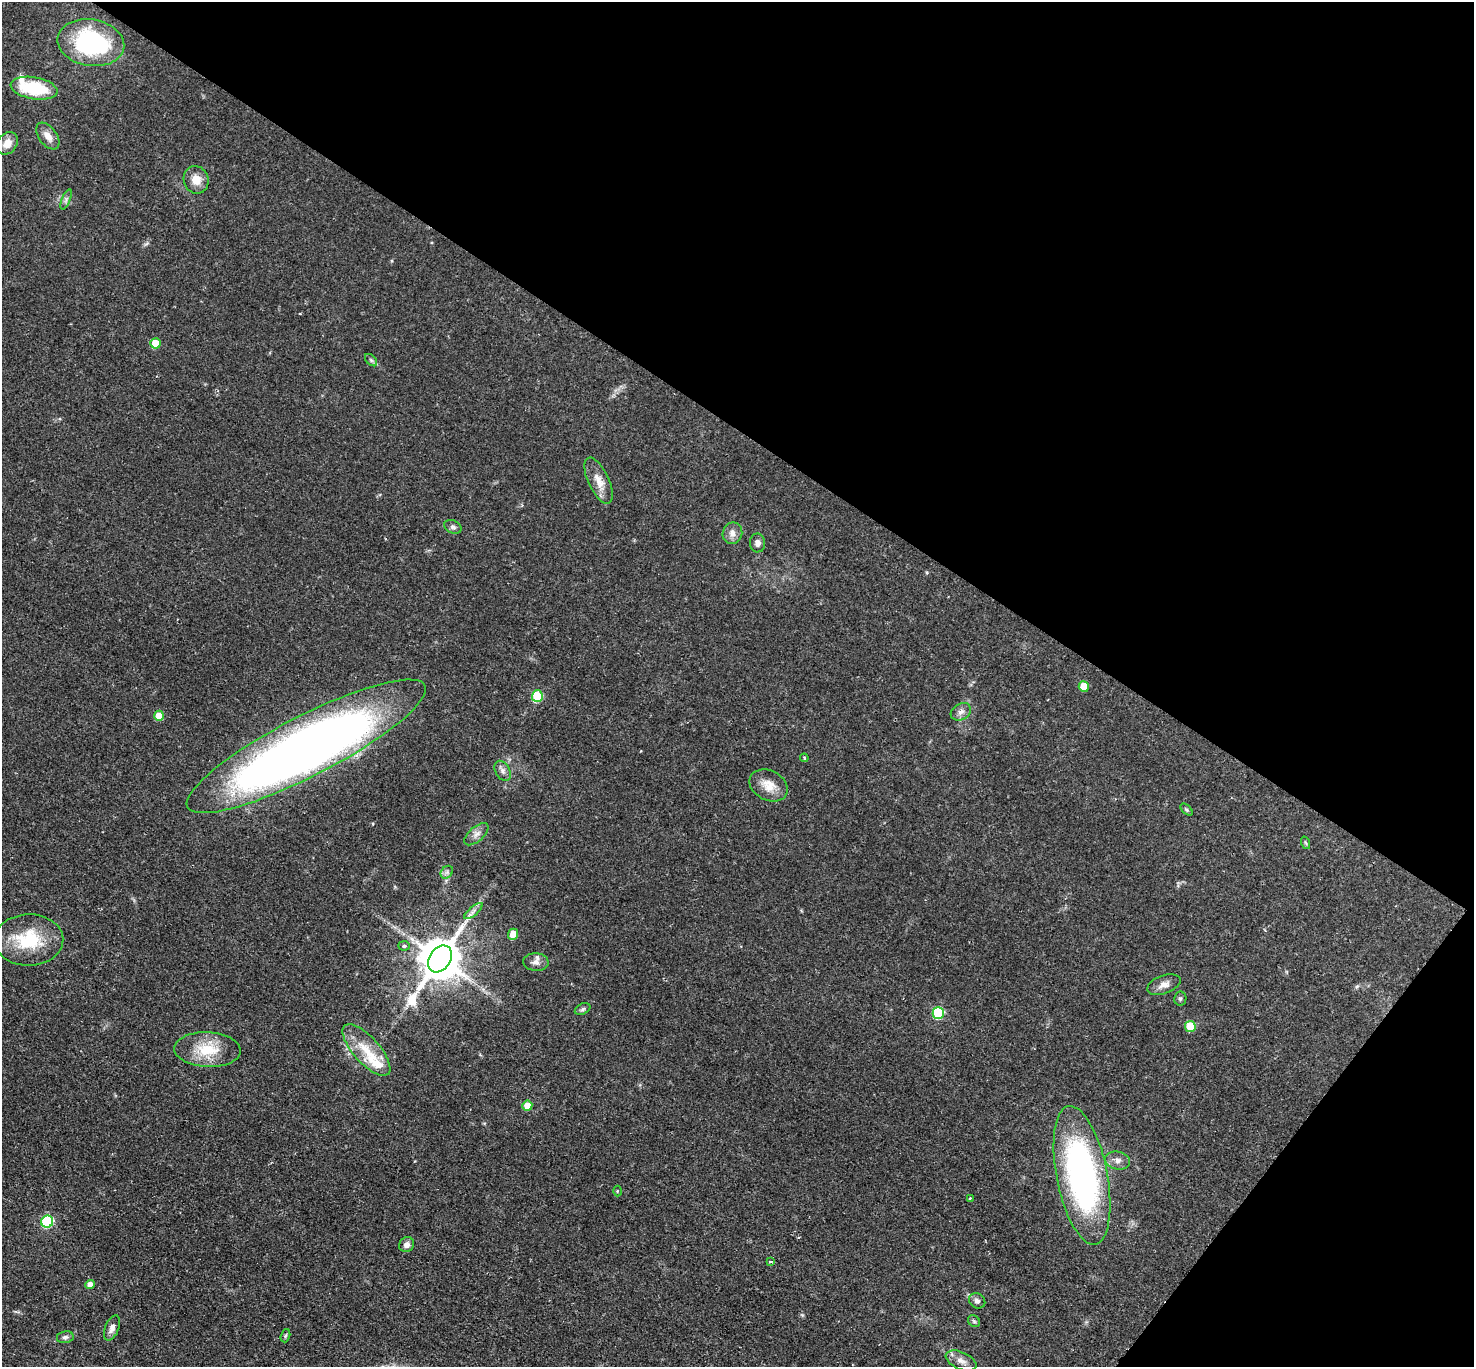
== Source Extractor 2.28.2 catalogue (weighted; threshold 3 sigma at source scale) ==
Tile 8 of 4 x 4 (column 4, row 2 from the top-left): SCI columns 4425-5896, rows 3025-4389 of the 5896 x 5902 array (HDU 1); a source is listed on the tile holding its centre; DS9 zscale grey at full resolution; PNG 1476 x 1369 px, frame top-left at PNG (2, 2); each listed source drawn as its Kron ellipse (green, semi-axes under 4 px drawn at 4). Shown black and unused: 36% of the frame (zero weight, under 2 of 3 exposures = <1% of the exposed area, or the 3 px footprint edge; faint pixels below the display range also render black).
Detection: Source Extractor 2.28.2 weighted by HDU 2 'WHT'; one run over the whole footprint, this tile lists its part. Background 0.0585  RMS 0.0048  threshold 0.0215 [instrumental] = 3 sigma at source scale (4.5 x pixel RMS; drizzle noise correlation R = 1.50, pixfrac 1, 0.05/0.05 arcsec/px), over >= 5 px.
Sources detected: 55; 1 inside a brighter object's white glare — neither listed nor drawn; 2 inside a brighter listed object's ellipse — not listed separately; the other 52 listed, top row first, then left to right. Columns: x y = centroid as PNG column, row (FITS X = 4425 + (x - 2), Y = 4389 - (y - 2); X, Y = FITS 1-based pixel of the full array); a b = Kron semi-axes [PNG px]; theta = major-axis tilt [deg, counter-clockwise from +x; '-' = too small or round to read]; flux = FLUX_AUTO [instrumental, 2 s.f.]
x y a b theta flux
91 43 33 23 -9 60
34 88 23 11 -9 23
48 136 15 9 -54 4.2
7 143 12 9 56 4.9
196 180 14 12 -72 5.7
66 199 10 4 68 1.3
155 343 5 5 - 11
371 360 7 4 -45 0.95
599 481 25 10 -65 6.3
453 527 9 6 -26 1.4
732 533 11 9 71 3.4
758 543 9 7 -89 2.3
1084 686 5 5 - 11
537 696 6 5 - 28
961 712 11 8 31 2.3
159 716 5 5 - 10
306 746 133 30 27 490
804 758 4 3 - 0.76
503 771 11 7 -60 2.1
769 785 20 14 -27 7.5
1186 810 7 4 -44 0.74
476 834 15 7 42 2.9
1306 843 6 4 -70 0.62
447 872 7 5 46 1.4
473 911 11 3 40 1.5
513 934 5 5 - 8.2
29 940 34 25 1 25
404 946 6 4 -4 1.4
440 959 14 10 56 1900
536 962 13 9 -4 2.9
1164 985 17 9 20 3.8
1180 998 7 6 - 1
583 1009 8 5 27 1.1
938 1013 6 5 - 33
1190 1027 5 5 - 20
207 1050 33 17 -3 17
366 1050 32 13 -48 14
527 1106 5 5 - 6.2
1117 1160 13 9 -13 3
1082 1175 70 25 -79 150
617 1191 5 3 - 0.43
970 1198 3 3 - 0.64
47 1222 6 6 - 49
407 1245 8 7 - 2.1
770 1262 3 3 - 0.87
90 1285 5 4 - 4.6
977 1301 8 7 - 1.7
974 1321 6 5 - 0.92
112 1328 13 7 67 2.7
285 1336 7 4 71 0.78
65 1337 8 6 10 1.4
961 1361 16 8 -24 3.5